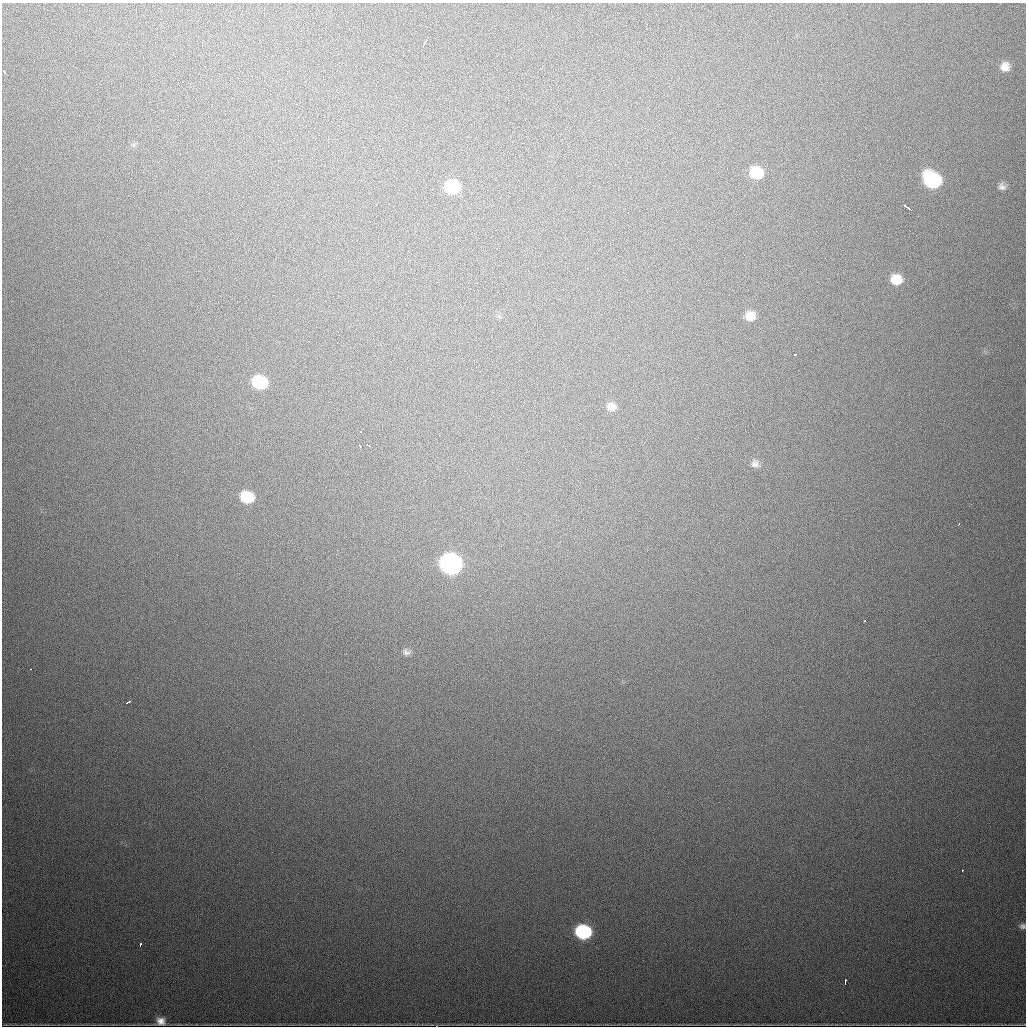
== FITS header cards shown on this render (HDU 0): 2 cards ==
NAXIS1  =                 1024
NAXIS2  =                 1024

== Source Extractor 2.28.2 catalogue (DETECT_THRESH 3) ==
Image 1024 x 1024 px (HDU 0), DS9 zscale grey, 1 PNG px = 1 image px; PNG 1028 x 1028 px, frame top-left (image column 1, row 1024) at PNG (2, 3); no overlay
Background 751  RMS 22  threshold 67.1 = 3 sigma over >= 5 px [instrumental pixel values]
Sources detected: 31; all 31 listed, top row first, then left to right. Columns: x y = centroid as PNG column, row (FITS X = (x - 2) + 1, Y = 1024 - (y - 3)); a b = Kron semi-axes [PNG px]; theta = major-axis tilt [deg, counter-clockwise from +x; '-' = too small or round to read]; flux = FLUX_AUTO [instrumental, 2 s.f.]
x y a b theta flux
425 43 7 2 61 6000
1005 67 10 9 - 14000
5 72 4 2 - 3100
756 173 10 10 - 45000
932 180 13 11 -41 180000
452 187 12 11 - 81000
1002 187 11 9 -37 6700
905 205 3 2 - 2500
909 208 6 2 -34 3900
896 280 11 10 - 27000
750 316 11 10 - 18000
795 354 3 2 - 3500
259 382 12 10 -25 88000
611 407 10 10 - 11000
360 432 3 2 - 2400
368 445 5 3 - 5200
360 446 4 3 - 15000
755 464 10 9 - 7700
247 497 11 9 -26 51000
959 524 3 2 - 1500
451 564 12 11 - 660000
864 621 3 2 - 2200
406 652 10 9 - 6700
31 669 3 2 - 1900
128 702 5 2 - 3400
962 870 3 2 - 1500
1023 926 8 6 -2 4500
583 932 11 9 -13 180000
140 945 4 2 - 2600
845 981 5 2 - 3100
161 1021 9 7 -16 10000
At the frame edge (FLAGS 8, measured only in part): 1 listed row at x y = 1023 926